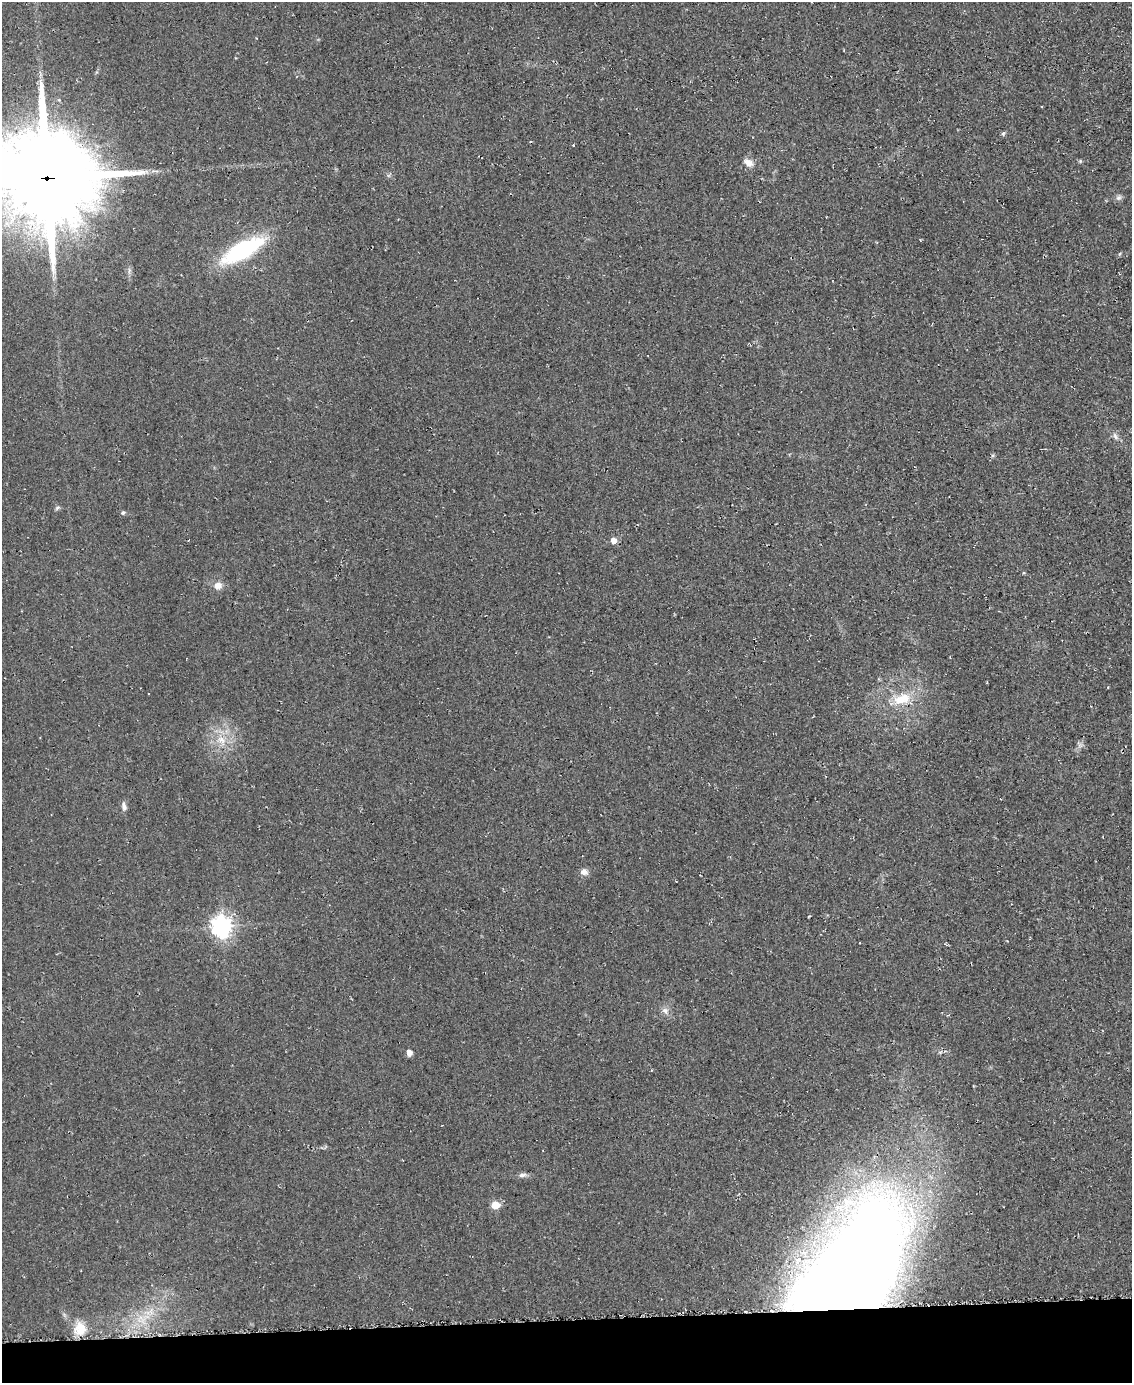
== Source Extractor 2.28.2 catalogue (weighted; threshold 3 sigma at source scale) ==
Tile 10 of 4 x 3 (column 2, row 3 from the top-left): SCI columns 1141-2270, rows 174-1554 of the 4561 x 4553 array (HDU 1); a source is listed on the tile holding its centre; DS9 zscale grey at full resolution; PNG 1134 x 1385 px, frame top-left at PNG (2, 2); no overlay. Shown black and unused: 4% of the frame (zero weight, under 2 of 3 exposures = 3% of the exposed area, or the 3 px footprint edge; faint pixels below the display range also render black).
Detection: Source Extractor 2.28.2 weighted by HDU 2 'WHT'; one run over the whole footprint, this tile lists its part. Background 0.0474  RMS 0.013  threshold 0.0589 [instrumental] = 3 sigma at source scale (4.5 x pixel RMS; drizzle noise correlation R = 1.50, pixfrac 1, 0.05/0.05 arcsec/px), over >= 5 px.
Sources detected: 27; all 27 listed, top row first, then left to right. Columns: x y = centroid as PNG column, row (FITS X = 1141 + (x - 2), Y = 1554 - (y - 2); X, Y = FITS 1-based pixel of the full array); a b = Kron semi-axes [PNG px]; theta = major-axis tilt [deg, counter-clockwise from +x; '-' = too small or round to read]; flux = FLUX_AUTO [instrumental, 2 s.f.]
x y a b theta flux
1003 134 6 5 - 2.7
573 145 3 3 - 1.9
1080 161 5 5 - 1.8
748 163 15 9 -28 10
47 178 34 29 -7 24000
1118 198 8 7 - 4.2
242 250 33 12 29 210
129 270 9 4 85 3.2
1115 436 11 6 -61 5.2
993 455 6 4 45 1.9
57 508 8 5 38 2.5
123 513 6 5 - 2.3
613 540 5 5 - 13
218 585 9 9 - 10
902 699 29 16 18 42
221 740 18 11 -57 23
1080 745 7 4 18 3.3
124 806 12 6 -82 5.8
584 872 10 8 -16 7.4
221 926 8 7 - 850
665 1010 10 8 -18 6.6
409 1053 7 6 - 6.4
522 1175 11 6 1 5.3
495 1205 5 5 - 37
849 1274 108 49 55 3400
142 1319 25 15 24 40
80 1328 19 18 - 26
Overlapping masked pixels (flux is a lower limit): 2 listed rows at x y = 47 178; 849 1274
Isophote crosses this tile's border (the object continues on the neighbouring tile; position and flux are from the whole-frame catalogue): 1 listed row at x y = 47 178